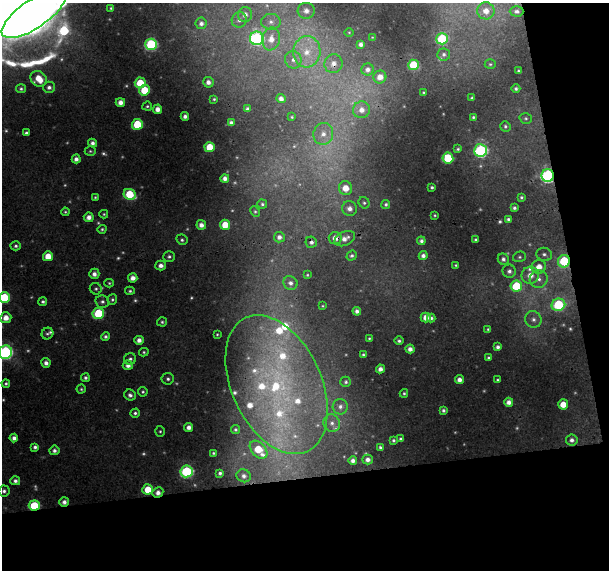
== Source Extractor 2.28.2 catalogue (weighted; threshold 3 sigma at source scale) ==
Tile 4 of 2 x 2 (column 2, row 2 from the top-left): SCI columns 608-1214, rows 18-585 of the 1214 x 1167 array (HDU 1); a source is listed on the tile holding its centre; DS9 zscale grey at full resolution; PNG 611 x 572 px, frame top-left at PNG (2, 3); each listed source drawn as its Kron ellipse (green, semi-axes under 4 px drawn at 4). Shown black and unused: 22% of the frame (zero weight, under 3 of 4 exposures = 1% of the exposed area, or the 3 px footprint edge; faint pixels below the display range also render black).
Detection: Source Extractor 2.28.2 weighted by HDU 2 'WHT'; one run over the whole footprint, this tile lists its part. Background 0.0207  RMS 0.0035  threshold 0.0158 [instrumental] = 3 sigma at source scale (4.5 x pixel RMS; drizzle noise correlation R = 1.50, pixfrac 1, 0.0396/0.0396 arcsec/px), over >= 5 px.
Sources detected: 224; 31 too faint to see at this stretch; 1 inside a brighter object's white glare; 1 cosmic-ray / hot-pixel residue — neither listed nor drawn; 13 inside a brighter listed object's ellipse — not listed separately; the other 178 listed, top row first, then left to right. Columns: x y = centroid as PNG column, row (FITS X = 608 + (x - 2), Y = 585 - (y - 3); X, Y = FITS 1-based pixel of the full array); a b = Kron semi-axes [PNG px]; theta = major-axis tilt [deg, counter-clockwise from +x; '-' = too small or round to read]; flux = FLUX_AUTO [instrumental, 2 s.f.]
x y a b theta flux
111 8 3 3 - 0.45
306 11 8 8 - 2.5
486 11 8 8 - 4.1
517 11 7 5 -1 1.2
34 14 37 14 34 1200
245 15 7 7 - 2.3
239 20 8 7 - 1.5
271 22 9 8 - 2
201 23 5 5 - 1.5
349 32 5 3 - 0.33
372 37 4 2 - 0.21
257 38 7 7 - 65
271 39 11 9 80 4.4
442 39 6 5 - 28
151 44 6 5 - 40
361 44 4 4 - 1.5
307 52 15 13 85 8.2
444 54 6 6 - 1.1
293 60 9 8 - 2.1
333 64 9 9 - 3
490 64 5 4 - 0.57
413 65 5 5 - 14
368 69 6 6 - 1.6
518 71 3 3 - 0.51
380 77 6 6 - 3.1
39 79 8 7 - 6.6
208 82 5 5 - 1.9
140 83 5 5 - 11
49 87 6 6 - 1.3
21 89 5 4 - 0.7
516 89 4 4 - 0.83
145 90 5 5 - 14
423 92 3 2 - 0.32
472 98 4 4 - 0.71
214 99 4 4 - 0.52
281 99 4 4 - 1.8
120 102 5 4 - 2.6
147 106 5 4 - 0.64
158 109 4 4 - 2.8
247 109 4 3 - 0.95
361 110 9 8 - 3.1
185 116 4 4 - 1.6
292 117 3 3 - 0.39
473 117 4 3 - 0.63
526 118 6 5 - 0.69
231 123 4 4 - 1.4
137 124 5 5 - 17
505 126 5 5 - 0.68
26 133 4 3 - 0.93
323 134 11 10 - 3.9
92 143 4 4 - 1.3
210 147 5 5 - 9.5
458 149 4 3 - 0.55
481 150 6 6 - 54
90 151 5 4 - 0.55
448 158 5 5 - 18
76 159 4 4 - 1.7
548 175 6 6 - 71
225 179 4 4 - 2
432 187 3 3 - 0.61
345 188 7 6 - 5.8
130 194 6 5 - 17
95 197 4 4 - 0.45
521 197 3 3 - 0.61
364 203 6 5 - 0.73
262 204 5 4 - 0.64
386 204 4 4 - 0.82
514 208 4 3 - 0.86
349 209 7 7 - 2.4
255 211 5 4 - 0.51
65 212 4 4 - 0.54
104 214 4 3 - 0.46
435 215 3 2 - 0.37
89 217 5 5 - 2.4
508 219 4 3 - 0.79
201 225 5 5 - 2.2
225 225 5 5 - 7.1
102 229 4 4 - 0.61
279 237 5 5 - 1.6
335 238 6 6 - 3
345 239 11 6 27 3
182 240 6 5 - 0.83
476 240 3 3 - 0.74
421 241 4 4 - 1
311 242 6 5 - 1.3
16 246 5 4 - 0.86
544 254 8 6 -17 1.3
48 256 5 5 - 6
352 256 5 4 - 0.87
423 256 4 4 - 1.5
169 257 6 5 - 0.92
519 257 7 5 15 0.75
503 259 6 5 - 1.3
564 261 6 6 - 23
161 265 5 5 - 2
456 265 3 3 - 0.43
539 267 7 6 - 4
509 271 7 6 - 1.4
94 274 5 5 - 1.9
307 275 3 3 - 0.4
530 275 9 8 - 4
133 278 4 4 - 2.5
539 279 9 8 - 2.5
109 283 5 4 - 0.49
290 283 7 6 - 1.6
516 286 6 5 - 19
96 289 6 5 - 0.76
130 291 5 4 - 0.64
4 297 5 5 - 18
112 299 5 5 - 0.63
43 302 4 4 - 0.8
102 302 7 6 - 1.2
558 305 7 6 - 32
323 306 3 2 - 0.31
357 311 4 4 - 1.4
98 313 5 5 - 22
6 318 5 5 - 3.7
426 318 5 5 - 3.6
431 318 4 4 - 0.9
533 319 8 8 - 1.9
162 322 5 4 - 0.68
488 329 4 3 - 0.51
47 334 6 5 - 0.86
217 334 3 2 - 0.33
105 336 4 4 - 0.87
369 338 3 2 - 0.4
139 340 4 4 - 2.1
399 341 4 4 - 0.84
498 347 4 4 - 1.3
410 349 4 4 - 2.1
5 352 7 6 - 76
144 352 5 4 - 0.55
363 355 4 4 - 0.67
488 358 3 3 - 0.61
130 359 6 5 - 1.1
46 363 5 4 - 1.8
128 365 5 4 - 2.2
380 369 4 4 - 2.1
85 378 4 4 - 0.91
168 379 6 5 - 1.1
459 380 4 4 - 2
497 380 3 3 - 0.45
346 382 5 5 - 0.73
6 383 4 4 - 0.65
277 385 74 44 -65 80
81 389 4 4 - 0.53
143 392 5 4 - 0.62
404 393 4 3 - 0.58
130 395 6 5 - 1.3
509 402 4 4 - 2.2
563 404 5 5 - 5.3
340 407 7 7 - 1.8
443 410 3 3 - 0.84
135 413 5 4 - 0.86
332 423 9 8 - 2
189 427 4 4 - 2
235 429 4 4 - 0.66
160 431 5 4 - 0.56
14 438 4 4 - 1.8
400 439 3 3 - 0.73
393 440 4 4 - 0.68
572 440 6 5 - 1.5
35 447 4 4 - 1
380 447 4 3 - 0.7
54 450 5 5 - 1.3
258 450 10 7 -46 9.9
213 453 3 3 - 0.51
368 460 5 5 - 1.7
353 461 4 4 - 1.6
187 471 6 6 - 47
220 473 4 3 - 0.93
244 476 7 6 - 1.6
15 481 5 4 - 1.3
148 489 5 5 - 8.2
4 491 5 5 - 1
158 492 6 5 - 2.2
64 502 5 4 - 1.7
34 506 5 5 - 19
Overlapping masked pixels (flux is a lower limit): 9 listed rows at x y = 333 64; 548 175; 335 238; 311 242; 564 261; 258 450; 158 492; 64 502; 34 506
Isophote crosses this tile's border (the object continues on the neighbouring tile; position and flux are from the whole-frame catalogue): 4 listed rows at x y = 517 11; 34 14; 4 297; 5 352